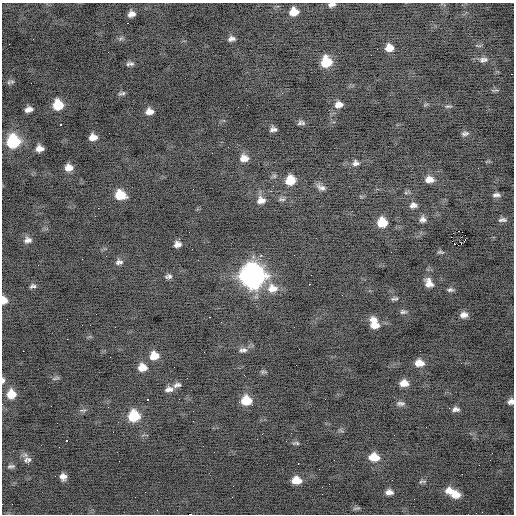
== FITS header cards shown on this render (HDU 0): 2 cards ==
NAXIS1  =                  512 / Axis length
NAXIS2  =                  512 / Axis length

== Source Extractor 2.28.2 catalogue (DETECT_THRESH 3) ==
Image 512 x 512 px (HDU 0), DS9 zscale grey, 1 PNG px = 1 image px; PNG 516 x 516 px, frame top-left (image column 1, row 512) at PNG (2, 3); no overlay
Background -0.843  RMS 0.84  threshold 2.52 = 3 sigma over >= 5 px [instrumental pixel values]
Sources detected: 114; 1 with non-positive FLUX_AUTO (blend fragments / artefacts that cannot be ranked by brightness) is not listed; the other 113 listed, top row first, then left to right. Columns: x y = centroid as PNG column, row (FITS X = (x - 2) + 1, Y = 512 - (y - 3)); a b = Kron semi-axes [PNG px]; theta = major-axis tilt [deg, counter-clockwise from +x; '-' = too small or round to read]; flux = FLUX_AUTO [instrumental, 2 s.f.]
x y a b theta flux
332 5 9 5 10 210
294 12 9 8 - 710
131 14 7 6 - 310
127 23 2 2 - 55
121 38 9 4 44 130
232 39 8 5 11 210
9 44 2 2 - 36
389 48 8 7 - 550
482 60 8 8 - 200
485 60 7 7 - 160
326 62 9 8 - 1800
130 64 10 6 4 180
511 74 2 2 - 430
12 81 8 5 -13 130
31 83 2 2 - 61
494 90 12 3 5 100
122 93 10 4 12 120
58 105 9 9 - 1500
339 105 10 8 7 370
448 106 11 3 3 96
29 109 7 5 11 320
149 111 8 6 5 410
300 123 8 6 62 140
60 125 3 2 - 110
273 129 6 5 - 200
465 133 10 5 5 160
93 137 7 6 - 460
13 141 10 10 - 3900
39 148 7 6 - 390
244 158 10 9 - 480
356 163 9 7 11 220
69 168 8 7 - 480
429 179 10 7 4 460
290 180 10 9 - 1000
321 187 12 6 -31 260
120 195 11 9 -18 1100
496 195 10 5 0 200
282 199 11 6 -7 160
261 200 10 9 - 440
413 205 9 7 11 250
98 208 2 2 - 150
95 216 2 2 - 42
423 219 8 7 - 240
502 220 11 6 2 180
382 222 9 8 - 1200
465 239 3 2 - 92
28 240 10 8 7 290
177 244 7 6 - 290
458 245 3 3 - 4800
440 252 9 5 -5 110
261 255 2 2 - 570
294 255 2 2 - 26
106 256 2 2 - 31
82 259 2 2 - 26
198 260 2 2 - 38
119 262 10 8 -2 240
168 276 9 6 11 190
252 276 12 12 - 33000
429 283 13 10 -60 480
309 284 2 2 - 540
33 286 8 5 9 150
272 288 14 11 3 770
450 290 9 5 -1 150
394 299 11 4 4 130
4 300 8 6 -81 410
403 312 10 6 4 140
464 315 10 7 6 350
209 317 3 2 - 400
221 322 2 2 - 28
374 323 12 8 -70 860
67 339 2 2 - 210
243 350 12 7 3 270
23 351 2 2 - 110
204 352 2 2 - 30
154 356 9 8 - 780
419 363 10 8 -5 590
142 367 9 7 -1 710
263 372 10 5 0 110
56 378 11 4 19 110
3 380 7 4 87 180
404 383 9 7 -1 570
177 385 12 6 14 220
169 389 11 7 5 300
11 394 9 9 - 960
147 399 3 2 - 540
246 400 10 9 - 1300
511 401 7 6 - 250
400 403 12 6 2 200
449 408 3 2 - 81
456 409 9 6 1 230
83 410 10 4 4 130
134 416 10 9 - 2200
394 435 2 2 - 25
257 439 3 2 - 54
66 441 3 3 - 820
296 443 10 5 -1 120
59 447 2 2 - 55
374 457 11 8 -5 970
29 459 9 6 83 160
26 460 10 8 -88 220
298 464 3 2 - 140
11 466 9 4 6 130
63 477 7 7 - 320
296 480 10 7 -3 810
422 481 12 4 3 110
450 491 13 9 -6 580
389 492 8 6 -4 290
322 494 2 2 - 41
456 495 10 8 1 600
12 504 2 2 - 26
356 508 12 4 9 110
482 512 2 2 - 26
190 514 3 2 - 330
At the frame edge (FLAGS 8, measured only in part): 5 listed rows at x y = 332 5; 4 300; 3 380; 511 401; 190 514
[1 non-positive-flux detection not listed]